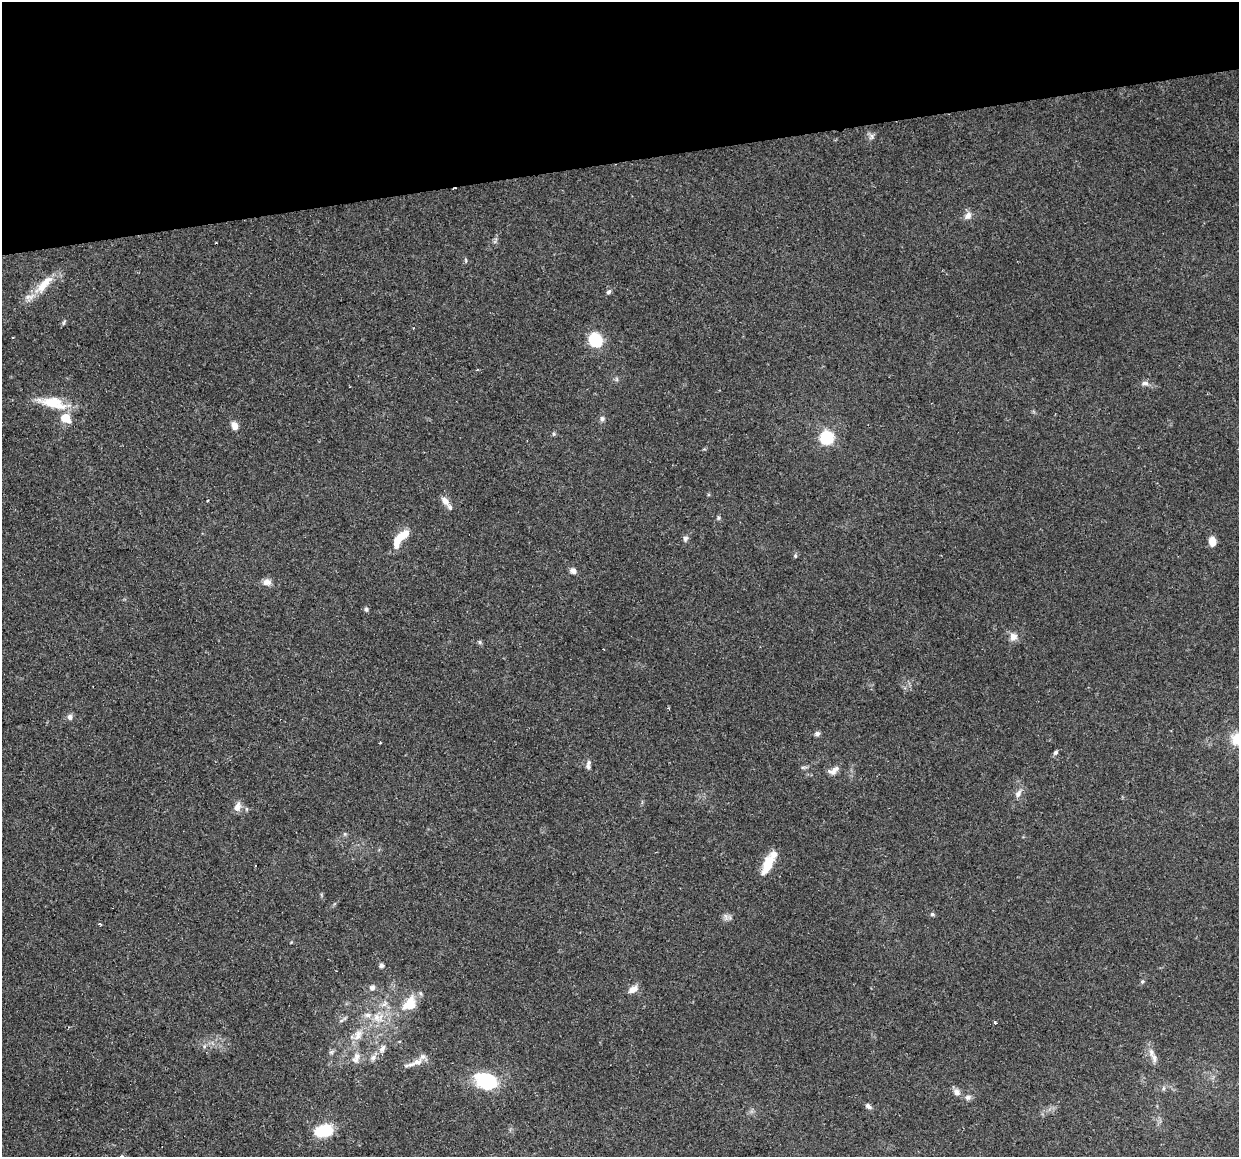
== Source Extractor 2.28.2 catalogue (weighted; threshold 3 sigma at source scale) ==
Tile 3 of 4 x 4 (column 3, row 1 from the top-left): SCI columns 2476-3712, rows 3546-4700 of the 4950 x 4733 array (HDU 1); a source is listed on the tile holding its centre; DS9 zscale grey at full resolution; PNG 1241 x 1159 px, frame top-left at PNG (2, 2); no overlay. Shown black and unused: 14% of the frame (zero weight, under 2 of 3 exposures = <1% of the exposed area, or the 3 px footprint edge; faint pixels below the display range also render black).
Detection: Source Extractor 2.28.2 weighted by HDU 2 'WHT'; one run over the whole footprint, this tile lists its part. Background 0.15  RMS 0.0064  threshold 0.0286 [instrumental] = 3 sigma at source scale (4.5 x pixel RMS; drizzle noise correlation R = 1.50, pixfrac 1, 0.0396/0.0396 arcsec/px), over >= 5 px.
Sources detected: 66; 3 inside a brighter listed object's ellipse — not listed separately; the other 63 listed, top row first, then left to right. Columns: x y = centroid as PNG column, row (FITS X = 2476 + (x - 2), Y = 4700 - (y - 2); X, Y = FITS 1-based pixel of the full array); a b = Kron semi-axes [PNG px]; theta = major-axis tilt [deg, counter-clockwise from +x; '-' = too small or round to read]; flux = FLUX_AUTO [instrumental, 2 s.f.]
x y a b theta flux
872 136 9 4 90 1.6
968 216 9 7 60 3.5
466 261 6 3 -72 0.76
44 285 36 11 48 14
609 292 6 5 - 1.5
64 322 8 3 71 0.93
595 340 10 8 -54 34
477 369 3 3 - 0.72
1145 383 10 6 -7 2.2
52 402 35 13 -8 18
66 418 10 8 -39 11
602 419 8 6 -75 1.5
234 426 9 6 -75 5.2
554 434 5 4 - 0.82
827 437 6 6 - 93
207 500 3 2 - 0.58
445 501 14 8 -47 4.5
718 518 7 4 90 0.94
400 538 25 9 41 11
685 539 8 6 69 1.7
1212 541 9 6 -83 6.5
795 556 6 4 48 0.86
573 571 8 7 - 2.5
267 582 11 8 5 3.6
366 609 6 5 - 1.2
1013 637 11 11 - 4
480 642 6 5 - 1
70 717 8 7 - 2.1
817 734 7 5 14 1.7
1238 739 11 11 - 17
1056 752 7 5 45 1.2
588 766 7 6 - 1.5
803 767 7 4 17 1.1
833 771 15 8 26 4
1018 794 11 6 58 2.8
237 807 10 7 67 4.5
345 834 6 4 -90 0.9
767 865 28 10 67 13
932 914 5 5 - 1
726 916 9 4 -81 1.7
100 924 3 3 - 1.2
381 965 4 4 - 2.3
1142 981 6 5 - 1.1
372 988 8 7 - 2.1
633 989 11 7 28 4.9
409 1003 21 14 49 13
384 1004 10 6 46 2.7
377 1017 13 10 -67 6.9
341 1021 6 3 20 0.88
995 1022 3 3 - 1.4
358 1035 17 9 69 6.8
382 1048 12 7 66 3.2
331 1052 6 6 - 1.3
373 1057 9 6 63 2.3
356 1058 16 9 66 4.5
1154 1058 13 7 -78 3.6
411 1064 24 5 14 5
487 1081 18 13 -20 47
1163 1088 6 4 89 1.1
957 1092 8 7 - 3.3
968 1097 8 7 - 2
868 1106 8 5 -35 1.9
324 1131 14 8 14 36
Isophote crosses this tile's border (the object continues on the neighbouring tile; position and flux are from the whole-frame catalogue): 1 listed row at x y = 1238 739